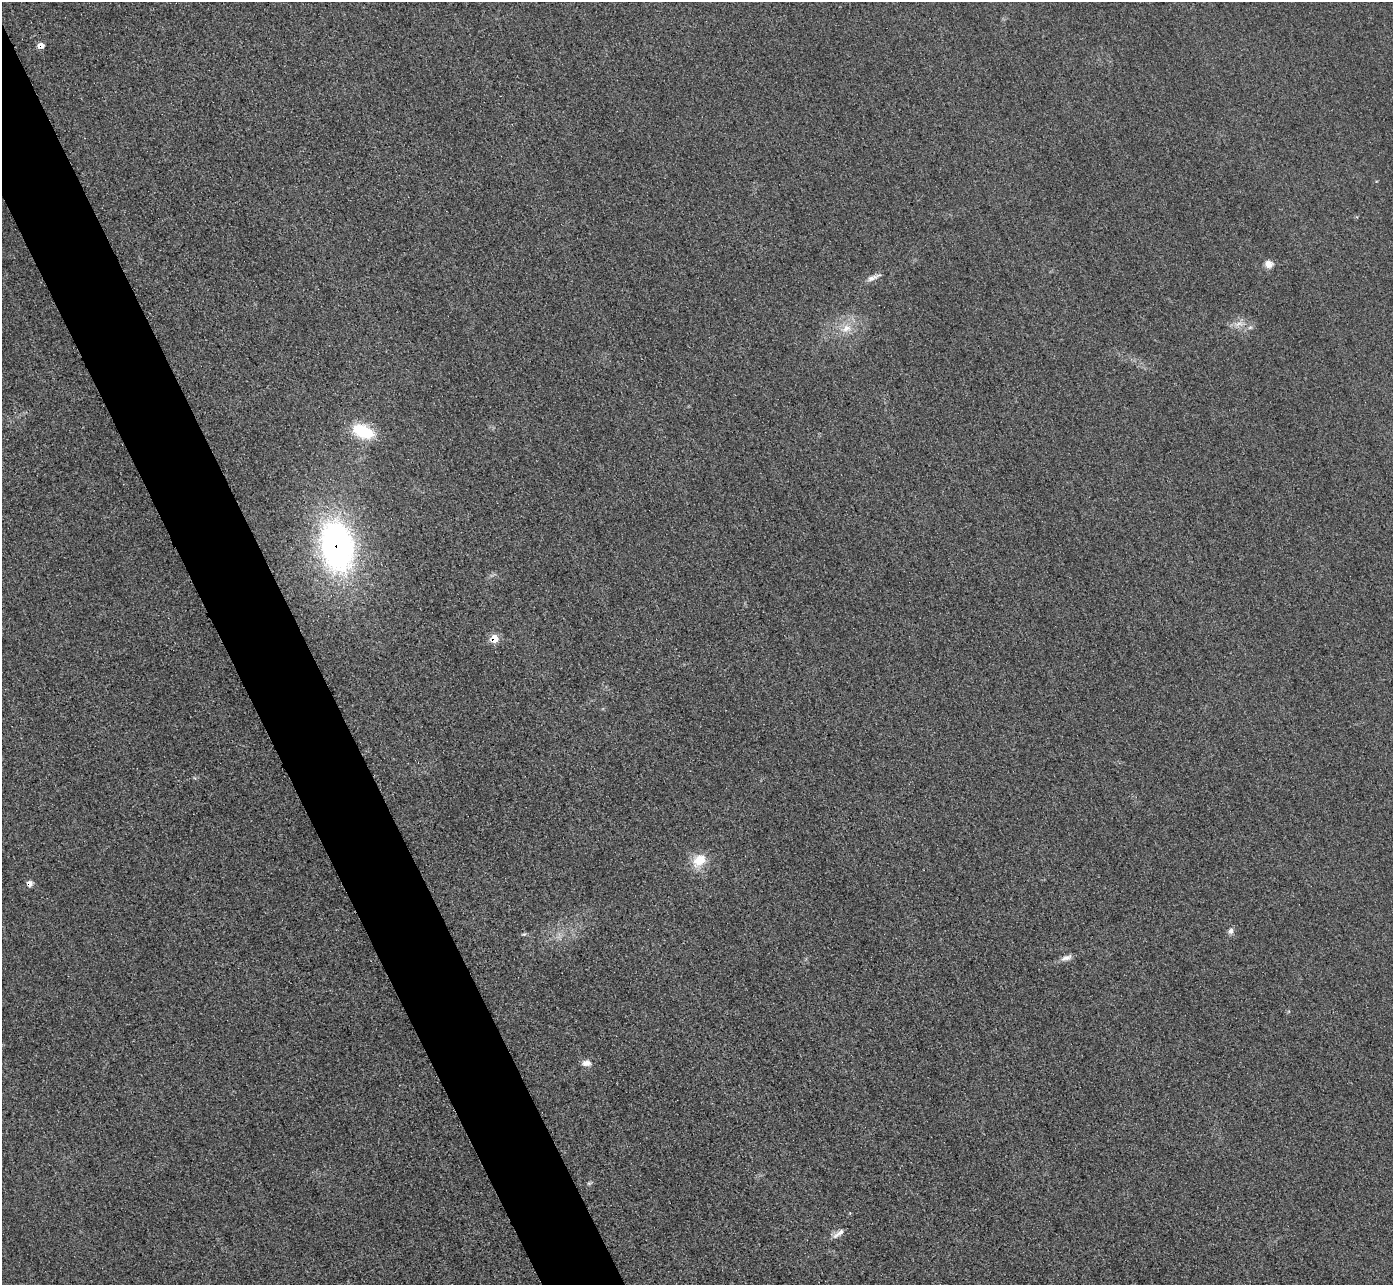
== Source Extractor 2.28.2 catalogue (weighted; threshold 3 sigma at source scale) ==
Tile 11 of 4 x 4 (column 3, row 3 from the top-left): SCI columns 2813-4203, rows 1591-2873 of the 5626 x 5614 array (HDU 1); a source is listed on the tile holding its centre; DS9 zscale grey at full resolution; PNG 1395 x 1287 px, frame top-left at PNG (2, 2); no overlay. Shown black and unused: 5% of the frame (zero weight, under 3 of 4 exposures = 3% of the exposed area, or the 3 px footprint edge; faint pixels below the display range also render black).
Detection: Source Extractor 2.28.2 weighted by HDU 2 'WHT'; one run over the whole footprint, this tile lists its part. Background 0.0856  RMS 0.017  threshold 0.0786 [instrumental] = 3 sigma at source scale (4.5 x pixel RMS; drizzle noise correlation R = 1.50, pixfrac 1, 0.05/0.05 arcsec/px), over >= 5 px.
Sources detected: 16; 1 cosmic-ray / hot-pixel residue — not listed; the other 15 listed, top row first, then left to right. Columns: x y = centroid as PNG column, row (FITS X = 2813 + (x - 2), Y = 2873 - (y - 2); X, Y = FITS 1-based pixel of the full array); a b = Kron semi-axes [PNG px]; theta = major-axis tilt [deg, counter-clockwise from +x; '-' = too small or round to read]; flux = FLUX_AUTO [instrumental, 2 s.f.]
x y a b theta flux
41 45 7 6 - 10
1269 264 9 8 - 12
871 278 16 7 23 9.6
1239 324 14 6 13 11
846 328 15 10 26 21
363 431 26 14 -23 67
337 546 49 30 -80 570
494 639 7 7 - 28
699 860 20 14 42 36
1231 931 9 7 75 6.2
524 934 7 4 1 2.8
1066 958 15 7 18 9.6
586 1063 12 7 4 11
589 1183 5 5 - 2.7
838 1234 20 6 36 9.9
Overlapping masked pixels (flux is a lower limit): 3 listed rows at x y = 41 45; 337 546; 494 639